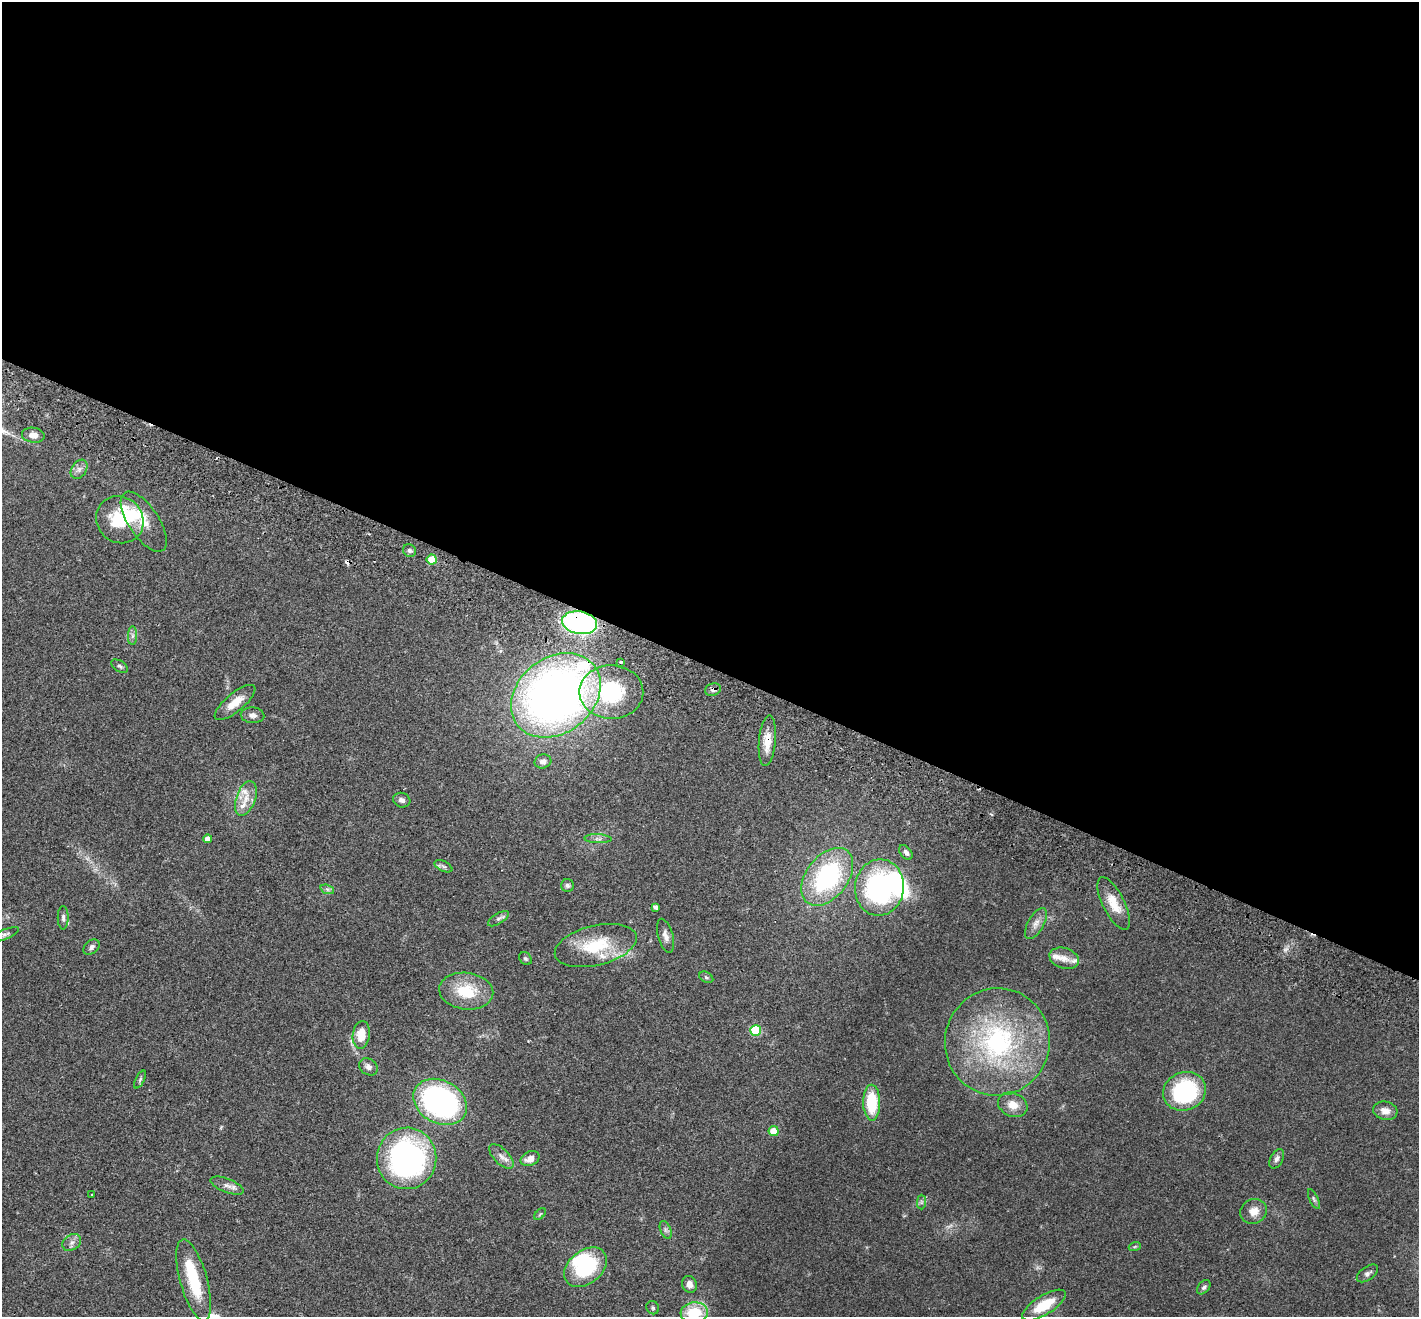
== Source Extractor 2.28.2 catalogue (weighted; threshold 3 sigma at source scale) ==
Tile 3 of 4 x 4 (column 3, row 1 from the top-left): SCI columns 2866-4282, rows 4143-5457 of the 5733 x 5790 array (HDU 1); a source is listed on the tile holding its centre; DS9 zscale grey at full resolution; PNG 1421 x 1319 px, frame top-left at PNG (2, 2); each listed source drawn as its Kron ellipse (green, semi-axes under 4 px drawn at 4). Shown black and unused: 51% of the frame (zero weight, under 2 of 3 exposures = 3% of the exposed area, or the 3 px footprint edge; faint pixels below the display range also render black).
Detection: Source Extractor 2.28.2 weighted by HDU 2 'WHT'; one run over the whole footprint, this tile lists its part. Background 0.0446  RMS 0.0066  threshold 0.0298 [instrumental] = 3 sigma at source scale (4.5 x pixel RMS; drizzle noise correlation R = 1.50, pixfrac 1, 0.05/0.05 arcsec/px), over >= 5 px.
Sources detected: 84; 2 too faint to see at this stretch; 4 inside a brighter object's white glare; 1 cosmic-ray / hot-pixel residue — neither listed nor drawn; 5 inside a brighter listed object's ellipse — not listed separately; the other 72 listed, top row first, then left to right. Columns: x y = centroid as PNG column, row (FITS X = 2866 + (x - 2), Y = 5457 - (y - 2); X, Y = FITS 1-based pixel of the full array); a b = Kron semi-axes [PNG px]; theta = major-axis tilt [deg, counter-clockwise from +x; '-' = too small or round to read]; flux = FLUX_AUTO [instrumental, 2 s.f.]
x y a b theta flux
33 435 11 7 -7 3.9
79 469 10 7 56 2.8
120 520 25 22 -45 27
144 522 34 15 -56 14
409 550 7 6 - 1.8
432 559 5 5 - 15
580 623 17 11 -9 100
132 636 9 4 90 1.9
621 662 3 3 - 1.6
120 666 9 5 -31 1.6
713 690 8 6 18 2.2
611 692 32 27 -1 49
556 695 49 37 38 440
235 702 25 9 40 9.7
253 715 12 8 -4 3
767 741 25 8 85 9.8
543 761 8 7 - 3.3
246 798 18 9 71 7.6
402 800 9 7 -17 2.4
208 839 4 4 - 4.1
598 839 13 4 -2 2.2
906 852 8 5 -51 2.1
443 866 9 5 -27 1.6
827 877 33 21 52 84
567 885 6 6 - 1.4
879 888 28 24 83 110
327 889 7 4 -19 1.3
1114 903 29 11 -63 12
655 907 4 4 - 2
63 918 12 5 90 2
498 919 12 5 31 1.7
1036 924 17 8 60 4.4
5 934 14 5 21 2.1
665 936 17 7 -74 4
596 945 42 20 14 31
91 947 9 6 41 2.2
1064 958 15 10 -18 4.9
525 959 7 5 -43 1.2
706 977 7 5 -29 1.1
466 991 27 18 -7 24
756 1030 5 5 - 37
361 1035 14 8 83 12
997 1042 54 52 75 110
368 1067 10 8 -35 2.8
140 1080 10 4 64 1.2
1185 1091 22 19 22 63
440 1102 28 21 -29 130
872 1103 18 8 -89 27
1013 1105 15 11 -22 8
1385 1111 12 9 -14 4.8
774 1131 5 5 - 10
501 1156 15 7 -46 4.2
407 1158 31 29 85 150
530 1159 10 7 25 5.2
1277 1159 10 6 62 2.3
227 1186 17 7 -22 3.6
92 1195 2 2 - 0.58
1314 1199 11 4 -65 1.3
921 1202 7 4 89 1.2
1254 1211 13 12 - 6.3
540 1214 7 4 45 0.87
666 1230 9 5 -67 1.7
72 1242 10 7 33 3
1135 1246 6 4 20 0.82
585 1267 24 16 39 46
1367 1273 12 6 35 2.3
194 1280 42 13 -75 32
689 1284 8 7 - 3.6
1204 1287 8 5 49 1.6
1044 1305 25 9 32 18
653 1308 7 6 - 1.2
694 1313 13 10 6 23
Overlapping masked pixels (flux is a lower limit): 4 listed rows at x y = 580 623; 713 690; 556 695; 767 741
Isophote crosses this tile's border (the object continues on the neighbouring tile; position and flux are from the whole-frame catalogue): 1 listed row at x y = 694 1313